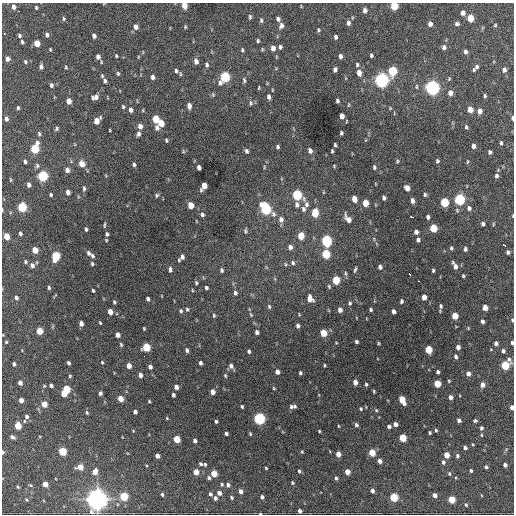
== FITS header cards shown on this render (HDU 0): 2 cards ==
NAXIS1  =                  512 / Axis length
NAXIS2  =                  512 / Axis length

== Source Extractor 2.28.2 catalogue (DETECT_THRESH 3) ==
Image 512 x 512 px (HDU 0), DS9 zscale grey, 1 PNG px = 1 image px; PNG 516 x 516 px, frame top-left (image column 1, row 512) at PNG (2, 3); no overlay
Background 1190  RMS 35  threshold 106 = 3 sigma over >= 5 px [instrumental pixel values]
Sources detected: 360; all 360 listed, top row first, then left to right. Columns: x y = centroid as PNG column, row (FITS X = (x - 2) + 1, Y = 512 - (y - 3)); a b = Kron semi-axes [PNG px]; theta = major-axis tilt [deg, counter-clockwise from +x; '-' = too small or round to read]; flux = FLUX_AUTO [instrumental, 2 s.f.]
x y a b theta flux
184 5 5 4 - 2.5e+04
394 6 5 5 - 7.8e+04
14 7 5 4 - 9.3e+03
36 7 4 3 - 3.0e+03
365 10 5 4 - 9.3e+03
18 11 2 2 - 3.9e+03
463 13 5 4 - 1.2e+04
250 17 6 4 -89 3.6e+03
470 18 5 4 - 4.6e+04
64 19 6 4 -89 3.4e+03
278 19 5 4 - 6.9e+03
261 20 6 4 -90 3.9e+03
348 23 6 4 88 7.4e+03
430 24 5 4 - 1.1e+04
457 24 6 5 - 5.1e+03
495 25 4 3 - 2.3e+03
281 26 7 5 74 8.0e+03
136 27 6 5 - 1.1e+04
185 27 4 3 - 2.5e+03
318 30 4 3 - 3.0e+03
4 33 3 3 - 3.2e+03
19 35 5 3 - 4.5e+03
47 35 5 4 - 6.3e+03
94 36 5 4 - 7.9e+03
335 37 4 3 - 5.1e+03
258 41 3 3 - 3.0e+03
22 42 4 3 - 4.1e+03
37 43 5 4 - 3.1e+04
280 47 5 3 - 4.7e+03
444 47 6 6 - 7.1e+03
273 48 5 4 - 1.4e+04
50 49 3 3 - 2.2e+03
242 50 5 4 - 2.9e+03
465 52 5 4 - 6.5e+03
371 55 4 3 - 4.4e+03
116 56 5 3 - 2.5e+03
340 56 5 4 - 7.3e+03
98 57 6 5 - 1.0e+04
138 57 5 3 - 2.2e+03
7 59 5 4 - 8.6e+03
196 61 6 4 -77 9.9e+03
25 62 5 4 - 3.3e+03
207 65 6 4 -79 4.7e+03
357 65 6 4 -84 3.9e+03
41 67 5 4 - 6.2e+03
66 67 4 3 - 2.6e+03
477 67 5 5 - 4.7e+03
335 70 5 4 - 6.8e+03
474 70 5 4 - 3.2e+03
504 70 5 4 - 7.9e+03
176 71 5 3 - 4.7e+03
392 71 6 5 - 1.2e+05
359 73 6 5 - 1.5e+04
118 74 6 4 -74 3.3e+03
180 74 6 3 -82 2.4e+03
153 77 4 4 - 8.3e+03
225 77 7 5 66 1.9e+05
449 79 6 4 65 3.0e+03
244 80 6 4 -82 4.2e+03
381 80 6 5 - 7.9e+05
105 81 8 5 -78 7.3e+03
51 85 5 4 - 5.1e+03
416 87 6 4 83 3.1e+03
432 87 6 5 - 7.6e+05
259 88 5 2 - 2.1e+03
272 90 4 3 - 1.6e+03
450 93 5 5 - 1.4e+04
485 96 5 3 - 3.3e+03
95 97 7 5 21 1.1e+04
269 97 5 4 - 7.0e+03
69 101 5 4 - 1.7e+04
337 101 4 3 - 4.5e+03
251 103 7 4 -86 4.3e+03
189 106 5 4 - 1.1e+04
123 107 5 4 - 3.2e+03
18 108 5 3 - 3.5e+03
390 108 5 4 - 2.3e+03
470 109 5 4 - 2.2e+04
131 110 5 4 - 9.5e+03
143 110 5 3 - 2.0e+03
480 111 6 4 86 1.2e+04
342 116 5 4 - 1.5e+04
512 118 4 2 - 5.3e+03
6 119 6 4 -78 6.9e+03
156 119 6 4 -80 5.2e+04
97 121 6 5 - 2.3e+04
161 123 5 4 - 3.3e+04
140 126 6 5 - 1.2e+04
466 127 6 4 -77 4.0e+03
57 128 5 4 - 4.3e+03
157 128 7 5 -87 7.7e+03
110 130 3 2 - 1.8e+03
341 133 4 3 - 3.9e+03
39 134 6 4 -80 4.0e+03
138 134 5 4 - 6.8e+03
166 140 4 3 - 3.3e+03
501 143 5 3 - 3.9e+03
335 145 4 3 - 3.4e+03
473 146 5 4 - 9.8e+03
278 147 4 3 - 3.9e+03
35 148 7 5 75 1.1e+05
183 151 6 3 -73 2.7e+03
246 151 5 4 - 5.2e+03
310 151 5 4 - 1.0e+04
332 151 4 3 - 3.1e+03
490 152 4 4 - 5.3e+03
25 161 4 3 - 5.3e+03
397 161 5 4 - 2.9e+03
437 161 5 4 - 4.2e+03
467 162 6 3 89 2.4e+03
82 164 6 6 - 2.0e+04
134 164 5 3 - 4.3e+03
37 166 7 5 -77 4.5e+03
334 166 4 3 - 2.0e+03
199 167 5 4 - 9.8e+03
264 167 6 3 73 2.3e+03
374 167 5 3 - 3.9e+03
67 170 6 5 - 8.6e+03
43 176 6 5 - 1.7e+05
496 176 6 5 - 6.6e+03
10 180 6 3 -82 2.5e+03
29 185 5 4 - 8.0e+03
204 186 7 4 63 2.8e+04
84 188 7 4 -84 4.6e+03
407 188 5 4 - 1.8e+04
68 192 5 4 - 1.1e+04
51 195 4 3 - 3.4e+03
157 195 5 5 - 3.7e+03
297 195 6 5 - 1.6e+05
425 195 5 4 - 3.7e+03
384 198 4 3 - 6.1e+03
354 199 5 4 - 2.0e+04
460 199 6 5 - 2.3e+05
412 201 5 3 - 8.2e+03
444 202 5 5 - 9.8e+04
365 203 5 4 - 3.8e+04
306 204 11 6 -72 9.3e+03
190 205 5 4 - 3.2e+04
297 205 7 5 -84 7.6e+03
22 207 5 5 - 1.4e+05
469 208 6 5 - 7.3e+03
266 209 8 5 -53 2.4e+05
303 209 7 6 - 7.1e+03
2 210 3 2 - 2.0e+03
315 213 6 5 - 6.5e+04
202 214 5 4 - 5.2e+03
513 216 4 2 - 1.4e+03
412 217 4 2 - 6.9e+03
428 217 4 3 - 5.5e+03
281 219 7 6 - 9.7e+03
348 219 9 5 -55 1.6e+04
483 224 4 4 - 5.9e+03
493 224 5 3 - 2.0e+03
104 225 7 3 89 3.2e+03
433 228 5 5 - 6.7e+04
86 229 4 3 - 4.5e+03
245 231 7 4 89 3.9e+03
416 232 5 4 - 8.5e+03
20 233 4 3 - 4.8e+03
107 234 4 3 - 4.9e+03
6 236 5 4 - 3.1e+04
301 236 5 4 - 4.3e+04
106 240 4 4 - 2.3e+03
418 240 4 4 - 6.0e+03
326 241 6 5 - 2.4e+05
504 245 3 2 - 1.7e+04
290 247 5 5 - 9.3e+03
451 248 5 3 - 3.5e+03
465 249 5 4 - 5.4e+03
35 250 5 4 - 3.0e+04
508 252 4 3 - 4.9e+03
89 253 6 5 - 6.6e+03
326 254 6 5 - 9.9e+04
56 256 6 5 - 1.0e+05
92 256 6 4 -68 5.6e+03
182 257 5 4 - 6.8e+03
179 260 4 3 - 2.3e+03
26 262 5 4 - 3.3e+03
293 263 6 5 - 4.9e+03
92 264 5 4 - 3.7e+03
32 265 6 5 - 9.0e+03
455 266 8 4 -61 1.2e+04
380 267 4 4 - 7.5e+03
355 269 6 2 73 3.7e+03
170 270 6 4 -85 5.5e+03
222 270 5 4 - 4.8e+03
433 271 4 3 - 3.3e+03
345 273 7 3 -88 3.4e+03
410 274 3 2 - 4.6e+03
463 276 3 3 - 2.9e+03
336 280 5 5 - 7.3e+04
418 281 3 2 - 3.3e+03
196 283 5 3 - 3.6e+03
329 286 6 4 -65 3.0e+03
49 288 5 3 - 3.7e+03
206 288 4 4 - 4.1e+03
93 290 4 3 - 3.2e+03
192 290 4 3 - 2.0e+03
235 293 6 5 - 5.6e+03
424 297 5 4 - 1.7e+04
16 298 5 4 - 5.3e+03
148 299 4 3 - 5.1e+03
310 299 6 5 - 2.0e+04
401 301 4 3 - 4.0e+03
114 302 4 3 - 3.4e+03
350 303 5 4 - 3.9e+03
269 306 6 4 -74 3.8e+03
441 306 6 4 -88 4.7e+03
485 307 5 4 - 2.0e+04
187 309 5 5 - 3.8e+03
340 310 5 4 - 1.1e+04
371 310 3 3 - 3.3e+03
181 311 6 4 -68 4.0e+03
393 311 4 4 - 8.9e+03
110 312 5 4 - 1.8e+04
214 315 5 4 - 3.2e+03
251 315 6 3 -59 2.6e+03
455 316 5 4 - 3.6e+04
512 320 5 4 - 2.6e+03
482 321 4 3 - 7.3e+03
81 323 5 4 - 1.0e+04
100 323 3 2 - 2.2e+03
298 326 4 4 - 5.9e+03
144 328 3 2 - 2.4e+03
39 331 5 4 - 4.2e+04
257 332 4 4 - 6.1e+03
323 333 5 4 - 4.7e+04
3 335 3 3 - 1.5e+03
118 335 5 4 - 1.3e+04
6 342 4 4 - 2.3e+03
356 342 4 3 - 4.5e+03
378 343 4 3 - 2.4e+03
496 343 4 4 - 7.1e+03
512 343 4 3 - 4.3e+03
121 345 5 3 - 3.2e+03
146 347 5 5 - 7.8e+04
458 347 4 4 - 9.9e+03
428 349 5 4 - 6.0e+04
187 350 4 3 - 6.1e+03
249 351 4 3 - 4.1e+03
503 351 4 4 - 5.6e+03
144 356 2 2 - 1.4e+03
456 357 5 4 - 5.4e+03
509 359 9 5 -57 6.3e+03
102 362 4 3 - 2.5e+03
68 363 4 3 - 4.8e+03
200 363 4 3 - 5.8e+03
14 364 4 3 - 5.2e+03
324 365 5 2 - 2.2e+03
505 365 5 5 - 1.0e+05
129 366 5 4 - 1.6e+04
231 366 6 5 - 8.1e+03
150 367 5 4 - 7.2e+03
277 372 5 4 - 1.1e+04
438 372 4 3 - 5.0e+03
300 373 4 3 - 4.0e+03
468 373 5 4 - 1.2e+04
140 375 5 4 - 1.0e+04
70 376 4 4 - 2.8e+03
225 376 5 3 - 2.7e+03
449 381 4 4 - 2.3e+03
355 382 5 4 - 1.3e+04
20 383 4 4 - 9.7e+03
366 384 4 3 - 3.3e+03
437 384 5 4 - 5.1e+04
51 385 4 3 - 6.5e+03
482 385 5 4 - 1.4e+04
176 387 4 4 - 1.1e+04
274 388 4 3 - 2.2e+03
66 389 5 5 - 8.0e+04
374 391 5 2 - 2.2e+03
212 392 5 4 - 1.5e+04
100 393 4 3 - 5.2e+03
64 394 5 4 - 2.4e+04
173 395 4 3 - 5.5e+03
450 397 4 4 - 9.0e+03
121 399 5 4 - 2.5e+04
21 400 4 4 - 1.3e+04
402 400 7 4 -64 4.7e+04
149 401 4 3 - 2.4e+03
44 404 5 4 - 2.8e+04
294 406 5 4 - 3.9e+03
242 407 4 3 - 3.0e+03
291 407 6 6 - 5.5e+03
512 407 4 3 - 1.0e+04
361 409 5 4 - 2.9e+03
376 410 4 4 - 2.7e+03
135 412 4 3 - 5.9e+03
87 413 5 4 - 3.3e+03
26 416 6 5 - 6.5e+03
167 418 4 3 - 2.0e+03
259 418 5 5 - 3.3e+05
459 420 4 3 - 7.4e+03
216 421 3 3 - 3.4e+03
475 421 4 4 - 3.9e+03
395 424 4 4 - 9.7e+03
356 425 5 4 - 5.5e+03
18 426 5 4 - 4.6e+04
338 426 4 3 - 1.8e+03
389 426 4 3 - 4.6e+03
481 428 5 4 - 5.1e+03
436 430 4 3 - 3.2e+03
319 431 3 3 - 2.3e+03
226 433 4 3 - 5.6e+03
430 433 3 2 - 2.8e+03
250 434 4 3 - 2.6e+03
481 435 5 3 - 2.2e+03
12 437 5 3 - 6.8e+03
403 438 5 4 - 6.8e+04
177 439 5 4 - 5.0e+04
195 441 4 4 - 6.9e+03
465 448 4 3 - 6.4e+03
62 451 5 4 - 8.2e+04
3 452 4 3 - 5.2e+03
302 452 4 4 - 2.4e+03
372 452 5 4 - 4.5e+04
338 454 5 4 - 1.8e+04
446 455 5 4 - 2.7e+04
157 456 4 4 - 1.1e+04
457 456 5 5 - 4.9e+03
380 461 4 4 - 1.0e+04
443 462 5 4 - 5.6e+03
201 464 5 4 - 4.6e+03
205 464 4 4 - 2.9e+03
505 465 4 4 - 7.8e+03
80 467 5 4 - 2.7e+04
486 467 4 4 - 4.3e+03
266 468 3 3 - 2.2e+03
299 471 4 4 - 3.6e+03
471 471 3 3 - 3.6e+03
95 472 6 5 - 1.8e+04
196 472 5 4 - 2.2e+04
347 472 4 4 - 2.0e+04
214 473 5 4 - 3.8e+04
449 474 6 4 -86 3.3e+03
209 478 4 4 - 5.2e+03
336 478 4 4 - 5.1e+03
292 483 4 3 - 2.9e+03
45 484 4 4 - 2.2e+04
222 484 5 4 - 3.0e+03
30 485 5 3 - 2.4e+03
228 485 5 4 - 6.5e+03
18 487 5 3 - 2.7e+03
241 491 5 4 - 9.5e+03
372 491 4 4 - 7.6e+03
219 493 5 4 - 1.2e+04
162 494 4 3 - 3.8e+03
210 494 5 4 - 4.9e+03
435 495 4 4 - 1.1e+04
124 496 5 5 - 8.5e+04
231 497 5 4 - 3.5e+03
262 497 4 3 - 5.6e+03
394 497 5 5 - 9.3e+04
215 498 4 4 - 6.5e+03
26 499 4 3 - 2.3e+03
97 499 8 8 - 1.6e+06
452 500 5 4 - 4.8e+04
466 505 4 3 - 2.7e+03
300 511 4 3 - 7.6e+03
260 514 3 2 - 1.9e+03
At the frame edge (FLAGS 8, measured only in part): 11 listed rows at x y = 184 5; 394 6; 512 118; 2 210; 513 216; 512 320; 3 335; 512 343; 512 407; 3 452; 260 514